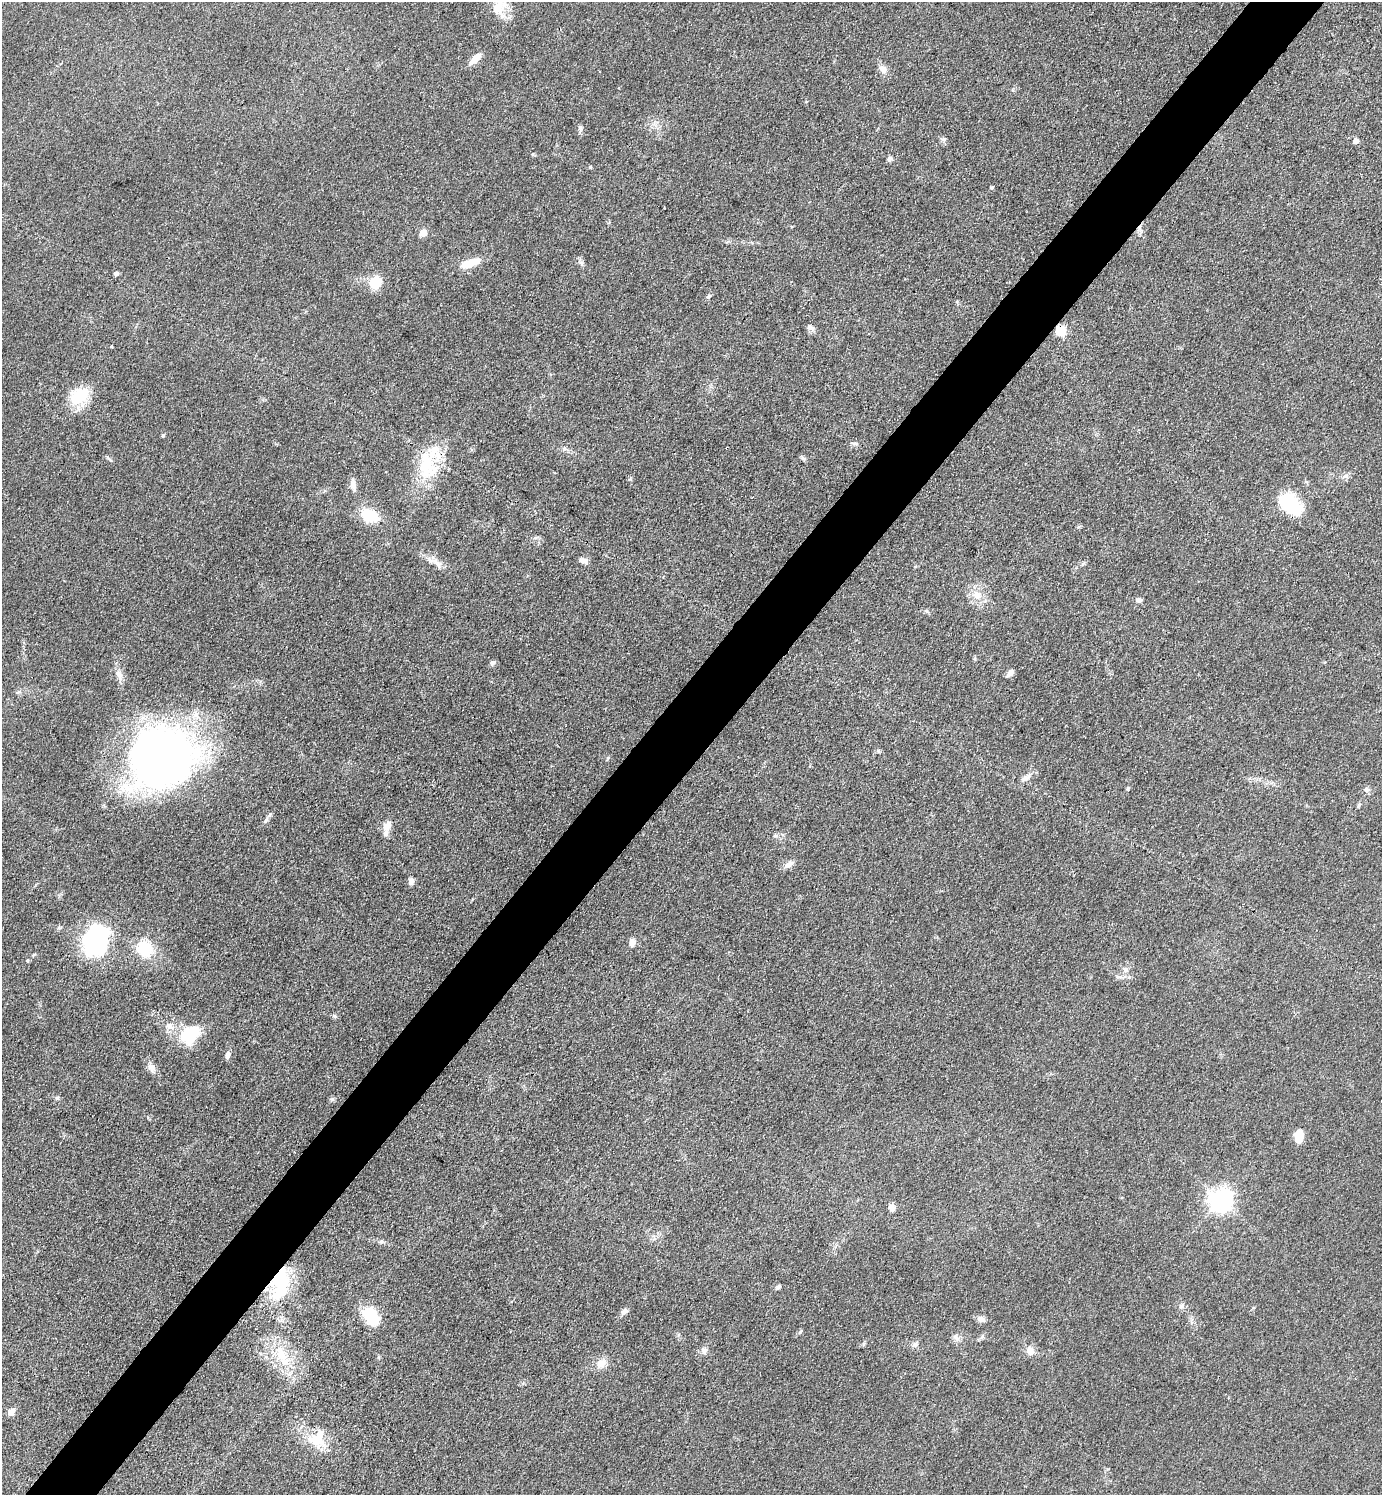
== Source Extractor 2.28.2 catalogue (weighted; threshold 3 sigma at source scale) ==
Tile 10 of 4 x 4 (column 2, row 3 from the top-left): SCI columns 1679-3058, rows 1495-2987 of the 5976 x 5974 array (HDU 1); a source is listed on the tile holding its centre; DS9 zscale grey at full resolution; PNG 1384 x 1497 px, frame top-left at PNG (2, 2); no overlay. Shown black and unused: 5% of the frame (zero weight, under 3 of 4 exposures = <1% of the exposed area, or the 3 px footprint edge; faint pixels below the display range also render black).
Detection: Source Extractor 2.28.2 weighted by HDU 2 'WHT'; one run over the whole footprint, this tile lists its part. Background 0.0799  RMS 0.0063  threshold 0.0285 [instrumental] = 3 sigma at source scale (4.5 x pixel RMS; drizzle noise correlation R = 1.50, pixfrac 1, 0.05/0.05 arcsec/px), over >= 5 px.
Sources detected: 72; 2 inside a brighter object's white glare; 1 cosmic-ray / hot-pixel residue — not listed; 1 inside a brighter listed object's ellipse — not listed separately; the other 68 listed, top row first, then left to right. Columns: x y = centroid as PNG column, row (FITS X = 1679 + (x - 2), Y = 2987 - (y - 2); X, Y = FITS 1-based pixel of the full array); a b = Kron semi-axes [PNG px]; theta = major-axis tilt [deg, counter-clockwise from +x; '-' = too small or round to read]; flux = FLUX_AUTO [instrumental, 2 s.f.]
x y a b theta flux
498 7 24 15 66 12
475 59 18 7 44 5.7
883 69 12 9 -51 4
580 128 6 6 - 1.4
1356 141 7 6 - 1.9
889 159 7 5 57 1.7
590 167 4 4 - 0.64
992 187 4 4 - 1
423 233 5 5 - 12
470 263 27 9 19 10
581 263 8 5 -59 1.8
116 273 6 5 - 1.4
376 282 15 12 73 13
708 296 9 3 46 1.1
810 327 11 6 -29 2.3
1061 331 6 6 - 36
112 346 3 3 - 0.82
80 396 26 19 37 20
163 436 5 4 - 0.82
564 448 6 5 - 1.4
803 458 8 5 -30 1.3
426 463 48 25 -79 33
1345 476 11 6 7 2.3
353 485 16 7 -83 3.6
1289 504 25 16 -39 35
369 515 19 13 -25 19
583 561 10 6 -16 3.2
438 563 17 8 -55 4.7
977 595 15 12 -38 8
1139 600 7 6 - 2.1
492 663 6 5 - 2
1010 673 11 6 45 2.5
119 675 15 8 -68 4.3
160 757 66 58 31 390
1026 778 15 7 38 3.8
1366 790 7 5 -68 1.6
270 815 8 6 44 1.7
387 826 13 8 60 6.6
788 864 14 7 38 3.4
411 881 9 6 -90 2.6
94 943 34 25 39 63
632 943 9 7 77 3.3
144 949 24 21 -59 19
1126 970 9 7 -87 2.7
170 1026 14 9 -21 5.1
191 1034 21 15 44 29
227 1055 9 6 82 2.4
151 1067 14 8 -73 3.8
57 1098 5 5 - 1.2
332 1099 7 4 18 1
1299 1136 12 7 83 12
1221 1200 8 8 - 480
892 1207 8 6 -80 3.8
281 1284 39 21 82 44
778 1287 7 4 45 1.4
1181 1306 7 6 - 1.6
624 1312 9 6 42 2.9
371 1316 17 12 -56 28
981 1319 10 7 -21 2.8
800 1332 7 4 58 0.93
956 1337 9 6 -51 2.3
915 1345 7 6 - 1.7
704 1351 8 8 - 2.7
1030 1351 12 9 -47 4.5
283 1357 32 11 -57 19
601 1363 12 10 48 6.4
11 1412 9 7 44 3.9
316 1441 28 14 -27 16
Overlapping masked pixels (flux is a lower limit): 3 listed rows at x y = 1061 331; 426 463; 281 1284
Isophote crosses this tile's border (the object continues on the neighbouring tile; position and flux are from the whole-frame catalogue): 1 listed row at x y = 498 7
Unlisted compact peaks at least as high as the median listed source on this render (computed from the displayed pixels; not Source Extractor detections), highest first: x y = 334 1016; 944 139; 1128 788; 608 758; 854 443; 381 1242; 533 154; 27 960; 107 457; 34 954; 927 611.